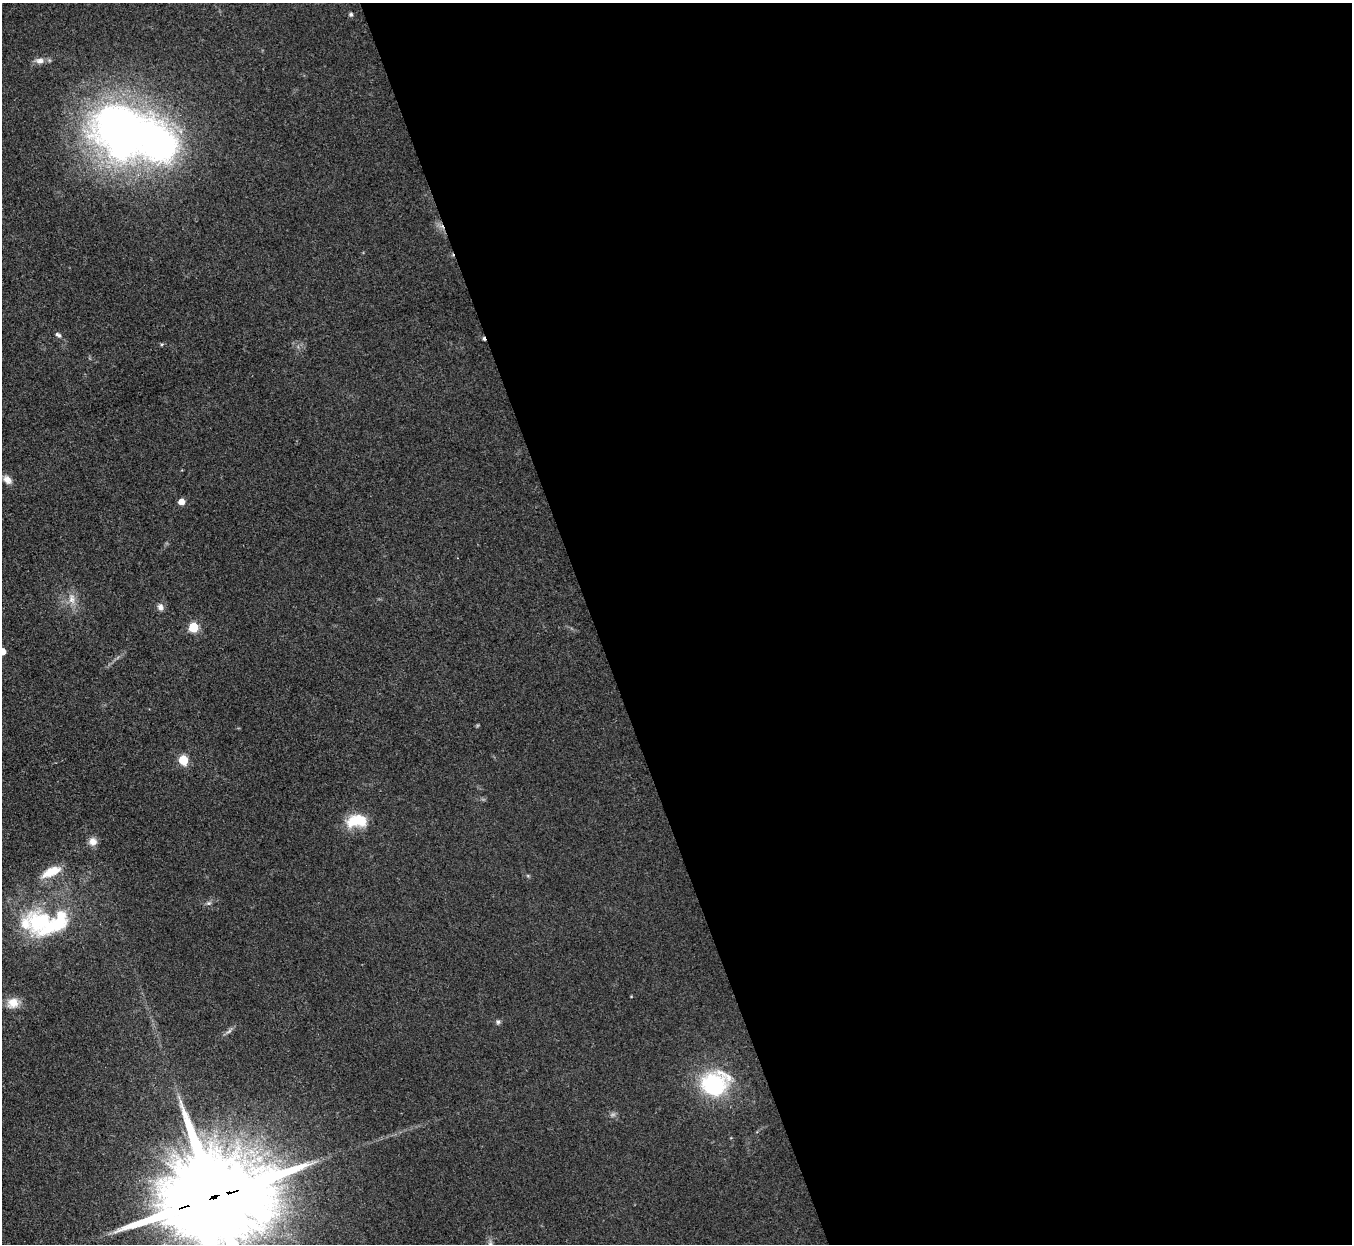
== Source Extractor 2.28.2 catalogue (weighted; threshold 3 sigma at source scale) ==
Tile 8 of 4 x 4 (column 4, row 2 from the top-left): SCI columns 4055-5404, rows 2758-3999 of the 5406 x 5391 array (HDU 1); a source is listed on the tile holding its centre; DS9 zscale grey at full resolution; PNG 1354 x 1246 px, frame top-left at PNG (2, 3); no overlay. Shown black and unused: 56% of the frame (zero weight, under 3 of 4 exposures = <1% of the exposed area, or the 3 px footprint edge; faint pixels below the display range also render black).
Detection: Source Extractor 2.28.2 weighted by HDU 2 'WHT'; one run over the whole footprint, this tile lists its part. Background 0.0857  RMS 0.0062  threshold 0.0278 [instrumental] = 3 sigma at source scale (4.5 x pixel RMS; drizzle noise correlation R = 1.50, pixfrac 1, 0.05/0.05 arcsec/px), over >= 5 px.
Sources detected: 29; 1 too faint to see at this stretch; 3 inside a brighter object's white glare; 1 cosmic-ray / hot-pixel residue — not listed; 2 inside a brighter listed object's ellipse — not listed separately; the other 22 listed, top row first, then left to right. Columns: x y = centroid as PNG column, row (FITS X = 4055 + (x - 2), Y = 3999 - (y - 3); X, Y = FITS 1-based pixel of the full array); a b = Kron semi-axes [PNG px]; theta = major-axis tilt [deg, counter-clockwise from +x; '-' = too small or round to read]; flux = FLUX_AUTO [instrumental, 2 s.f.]
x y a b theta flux
351 14 5 5 - 1.3
39 61 12 8 -1 3.7
119 128 58 48 -10 300
58 335 9 5 -35 1.7
7 480 12 8 -45 4.2
181 502 5 5 - 6.9
72 599 16 9 -84 6.2
160 607 10 7 -81 2.7
193 627 5 5 - 36
2 651 5 5 - 7.8
183 760 6 5 - 29
357 821 23 13 4 21
93 841 10 10 - 4.6
51 872 24 10 24 13
208 903 8 5 26 1.6
39 921 40 33 20 50
13 1003 16 13 21 7.8
498 1022 7 5 -76 1.3
229 1031 10 4 35 1.9
714 1084 25 20 18 72
212 1198 37 23 15 21000
490 1244 8 6 -69 2.2
Overlapping masked pixels (flux is a lower limit): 1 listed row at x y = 212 1198
Isophote crosses this tile's border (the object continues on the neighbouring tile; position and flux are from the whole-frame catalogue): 3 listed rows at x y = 2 651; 212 1198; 490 1244